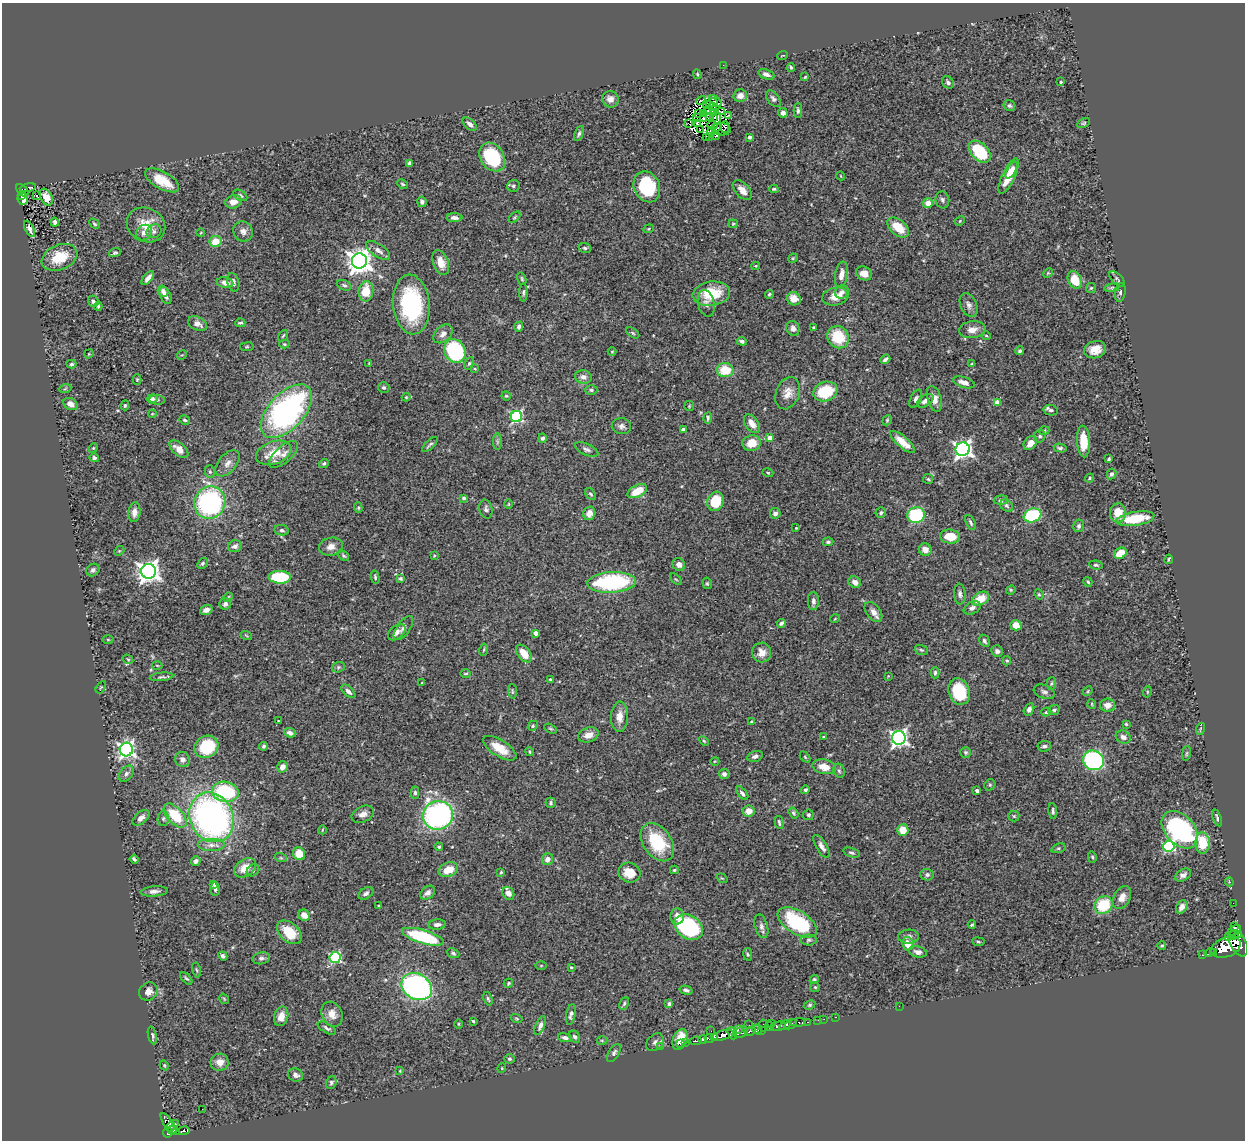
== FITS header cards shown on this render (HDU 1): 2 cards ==
NAXIS1  =                 1243
NAXIS2  =                 1138

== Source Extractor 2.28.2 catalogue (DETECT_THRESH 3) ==
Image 1243 x 1138 px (HDU 1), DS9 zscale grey, 1 PNG px = 1 image px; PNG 1247 x 1142 px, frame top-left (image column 1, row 1138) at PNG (2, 3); each listed source drawn as its Kron ellipse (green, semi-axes under 4 px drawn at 4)
Background 0.49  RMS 0.024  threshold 0.0731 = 3 sigma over >= 5 px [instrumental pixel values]
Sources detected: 491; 8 with non-positive FLUX_AUTO (blend fragments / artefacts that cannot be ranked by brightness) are neither listed nor drawn; the other 483 listed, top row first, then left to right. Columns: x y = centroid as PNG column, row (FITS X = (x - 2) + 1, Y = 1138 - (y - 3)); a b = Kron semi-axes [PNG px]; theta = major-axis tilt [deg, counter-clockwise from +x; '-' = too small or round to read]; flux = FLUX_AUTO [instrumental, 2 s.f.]
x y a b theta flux
783 55 5 2 - 1.3
723 65 2 2 - 19
791 67 4 3 - 2.6
697 74 5 3 - 1.9
766 74 8 5 -21 6.3
805 77 3 3 - 1.6
948 82 7 5 -50 3.7
1061 82 3 2 - 1.7
740 96 7 6 - 13
610 99 8 8 - 12
773 99 9 5 -53 4.7
701 100 5 2 - 2.9
716 101 7 2 -43 1.7
712 103 6 3 27 3
707 105 3 2 - 4
712 106 3 3 - 0.26
1009 106 6 5 - 2.9
708 111 3 2 - 0.96
798 111 7 4 90 3.4
714 112 4 2 - 1.4
721 112 2 2 - 0.56
783 113 5 4 - 7.8
698 114 3 2 - 1.5
703 114 4 2 - 2.2
729 116 4 2 - 1.4
696 117 4 2 - 1.5
709 117 4 3 - 2.9
714 118 3 2 - 0.068
716 118 6 3 -74 1.6
703 119 4 2 - 2.1
688 123 3 2 - 3.2
697 123 4 3 - 0.97
1084 123 7 4 27 2.3
470 124 8 5 -42 6.9
712 125 5 3 - 1
725 127 5 3 - 3.8
716 128 5 2 - 1.9
721 129 9 6 -8 0.3
700 130 3 2 - 1.2
711 131 5 2 - 0.88
579 133 8 4 68 3.5
716 136 4 2 - 1.8
706 137 3 2 - 1.8
710 137 3 2 - 1.9
750 137 4 3 - 3.9
980 152 13 8 -45 85
492 157 15 11 -57 100
409 163 4 3 - 2.9
1012 170 9 4 58 8.9
841 176 4 3 - 1.1
1009 176 19 6 64 32
162 180 19 8 -29 41
403 184 6 3 -28 2
513 186 6 6 - 3.6
28 187 8 3 10 14
647 187 16 13 -65 110
774 189 4 4 - 2.3
22 190 7 4 -45 27
742 190 12 7 -47 13
21 195 3 2 - 8.4
240 195 8 5 -32 3.3
37 196 3 2 - 1.4
46 197 9 6 -63 13
23 199 6 5 - 23
942 200 8 6 -74 4.4
233 202 8 6 19 12
422 202 5 4 - 4.8
928 203 5 5 - 13
515 217 7 3 42 2
454 218 8 4 1 6.6
960 221 5 4 - 1.9
55 222 4 3 - 3.3
94 224 6 3 -44 2.3
733 224 4 4 - 1.7
146 225 20 16 -27 32
898 227 12 7 -40 36
29 229 9 3 -63 4.7
649 229 5 4 - 1.8
154 231 7 6 - 4.6
243 231 10 9 - 8.8
144 233 9 7 40 7.4
201 233 4 3 - 1.2
216 241 6 5 - 28
585 248 6 5 - 3.4
378 250 13 6 -34 9.4
115 253 6 4 18 3.2
59 257 18 12 22 50
793 258 5 3 - 1.7
359 261 7 7 - 1700
441 262 13 7 -71 19
756 266 4 3 - 1.7
864 273 8 6 -26 12
1048 273 5 4 - 1.6
841 275 13 6 80 13
148 278 8 4 50 7.1
522 279 6 4 -72 2.3
1117 279 10 5 -44 3.4
1075 280 9 6 -63 30
233 282 9 6 -75 5.9
225 283 8 5 -10 10
344 285 8 5 -23 3.3
1091 288 5 5 - 2.2
1112 288 7 4 9 2.4
163 291 6 5 - 6.1
366 291 10 7 84 36
523 292 9 4 89 3.2
842 292 7 6 - 5.5
1120 292 9 5 81 3.8
711 294 19 12 8 56
769 294 4 4 - 2.2
166 296 9 5 -67 7.3
835 296 13 9 12 20
794 299 7 6 - 15
93 301 6 5 - 4.7
706 303 13 8 -76 7.7
411 305 30 18 -85 160
969 305 12 8 -65 7.9
98 306 4 3 - 3
240 323 5 2 - 2.5
197 324 10 6 -26 10
519 327 5 4 - 4.5
793 328 7 6 - 6.9
813 328 4 3 - 2.1
972 330 13 8 6 13
633 333 7 3 -36 2.2
443 334 11 7 44 9
283 336 6 3 54 2
986 336 4 4 - 1.7
838 337 11 10 - 54
742 341 5 4 - 4.4
284 344 5 4 - 1.8
247 347 7 3 8 2
1095 350 11 8 14 19
455 351 12 10 -64 160
612 351 4 3 - 1.4
1020 351 4 4 - 3
89 354 5 4 - 1.4
182 355 5 3 - 1.4
885 359 5 3 - 3.9
369 363 4 2 - 1.1
469 363 6 4 62 2.5
71 364 5 4 - 2.8
972 364 3 3 - 1.4
475 369 4 2 - 1.3
725 370 8 7 - 40
583 377 8 6 -9 7.7
137 379 5 4 - 1.9
964 382 11 5 -18 11
384 387 6 5 - 3.5
65 389 6 3 20 2
591 390 6 4 -1 3.2
825 392 12 9 19 64
788 393 16 11 69 18
506 396 5 4 - 1.8
406 397 4 4 - 1.5
152 399 5 4 - 4.8
916 399 10 5 64 4.3
934 399 13 7 -72 13
157 400 7 5 -7 3
925 401 9 5 34 7.3
997 402 4 4 - 17
70 404 7 5 -32 11
125 405 5 4 - 2.1
689 406 5 5 - 1.8
1051 410 7 5 -11 4.1
286 411 32 18 47 440
152 414 4 3 - 1.4
516 417 6 5 - 240
708 418 6 3 85 2.8
185 420 5 4 - 3.3
887 420 5 4 - 2.1
752 424 10 6 -55 15
621 426 9 8 - 6.8
683 429 4 3 - 5.7
1044 431 5 3 - 1.6
1040 436 6 5 - 3.8
542 438 5 4 - 4.1
770 438 4 4 - 20
497 442 8 4 90 3.2
903 442 15 5 -40 22
1083 442 16 6 -87 35
752 443 9 7 16 27
1030 443 8 6 50 13
430 445 10 3 43 3.3
93 448 5 4 - 2
1060 448 6 4 -11 3.7
179 449 11 6 -41 17
587 449 12 5 -23 5.5
963 449 7 7 - 650
274 453 18 11 20 36
283 454 18 8 41 13
94 458 5 4 - 3.3
1109 459 3 3 - 2.3
227 463 15 9 51 12
324 463 5 4 - 2.4
210 472 6 5 - 3.1
768 473 5 4 - 2
1111 474 5 4 - 4.5
1089 478 4 4 - 2
928 479 5 5 - 2.2
637 491 10 6 28 31
591 494 7 4 -50 2.8
464 498 4 4 - 3.3
1001 500 7 4 6 3.1
715 501 10 8 73 57
210 503 16 15 - 260
508 504 4 3 - 1.2
1007 505 7 5 -37 3.2
358 508 5 4 - 2.1
486 509 10 6 -77 4.9
134 512 10 6 83 9
589 513 7 6 - 11
775 513 5 5 - 5.6
881 513 5 5 - 3.3
1118 513 9 8 - 23
916 515 8 8 - 100
1033 515 9 6 19 120
1135 519 19 7 9 58
970 522 8 3 -64 3.2
1079 526 6 5 - 4.2
796 528 3 3 - 1.2
282 530 7 5 -9 3.7
950 537 10 7 -5 34
828 542 5 4 - 2.6
235 546 7 6 - 8.2
331 547 12 9 10 11
925 550 6 6 - 11
119 551 5 4 - 1.7
1120 553 7 5 33 31
343 556 6 4 -40 3.1
434 556 3 3 - 1.5
1169 559 4 2 - 2.1
202 563 6 4 51 2.9
679 565 7 6 - 7.8
1096 565 7 4 -8 2.9
93 570 7 6 - 4.6
149 571 7 7 - 1200
280 577 11 6 -2 97
375 577 7 4 -76 2.8
400 578 4 4 - 2.5
676 579 7 2 -44 1.6
612 582 24 10 3 190
855 582 6 5 - 10
1088 582 5 4 - 2.5
707 583 6 4 -75 2.2
1011 590 5 4 - 2
960 594 10 6 -85 5.7
1039 594 5 4 - 2
228 597 5 4 - 1.8
980 599 9 6 29 34
813 601 9 5 -88 6.6
225 604 6 5 - 4.1
972 608 9 6 28 6.8
206 610 6 4 17 7.4
873 612 11 7 -52 9.7
835 619 5 3 - 1.3
781 623 4 3 - 4.4
1016 625 5 5 - 18
403 628 14 6 54 6.9
397 632 10 6 40 7.6
535 633 4 4 - 9.9
246 635 6 3 -20 1.7
108 639 5 3 - 1.7
984 641 6 4 -59 3.5
484 650 6 3 80 1.7
921 650 7 5 -21 2.4
997 651 6 5 - 4.4
524 653 10 6 -52 25
762 653 10 9 - 13
128 659 5 4 - 1.9
1007 661 5 4 - 2.4
157 665 5 3 - 1.7
338 667 7 5 21 2.8
935 673 6 4 88 3
465 674 5 2 - 1.7
888 676 3 3 - 1.1
161 677 12 4 6 3.5
550 679 3 3 - 2.1
422 683 3 3 - 1.5
1051 683 6 5 - 2.8
101 687 7 4 58 2.2
348 691 8 4 -43 6.3
512 691 7 3 -85 1.7
959 691 13 10 -72 74
1088 691 5 4 - 1.9
1044 692 11 6 -20 5.1
1147 692 5 3 - 1.7
1092 704 5 3 - 1.3
1108 705 7 6 - 11
1029 709 6 5 - 5.5
1054 710 6 5 - 3.5
1046 712 5 3 - 2.1
619 717 15 8 87 18
278 721 2 2 - 0.93
752 722 4 4 - 2.7
1126 724 3 3 - 1.6
533 726 5 4 - 2.4
551 729 7 4 -30 2
1200 729 6 4 71 2.1
290 733 6 4 -23 6.3
588 735 10 7 19 14
824 737 3 3 - 3.5
1123 737 8 6 -27 7.3
899 738 7 6 - 560
704 741 6 3 -44 2.1
264 746 4 4 - 3.1
1044 746 6 5 - 4.1
206 747 12 10 29 84
500 748 19 8 -32 30
126 749 7 6 - 520
529 752 4 4 - 2.3
966 752 5 5 - 2.7
1186 753 7 4 81 2.2
755 756 8 5 15 5.1
805 757 6 4 -46 2
182 759 8 7 - 7.3
1094 760 10 9 - 240
715 761 4 3 - 1.3
282 767 5 5 - 10
824 767 12 7 -11 22
839 771 7 5 -67 3.2
126 774 9 6 51 5.1
724 774 5 5 - 5.7
990 785 6 5 - 2.6
805 790 4 4 - 2.8
977 791 3 3 - 4
225 792 13 10 -8 120
415 793 6 4 -89 3.4
742 793 8 4 -51 4.4
551 803 5 5 - 3.2
749 811 6 5 - 14
1053 811 8 3 -84 3
793 813 6 4 -54 2.5
363 814 12 7 25 9.3
175 815 14 8 -47 62
438 815 15 14 - 400
808 815 5 5 - 3.4
1014 816 5 5 - 2.3
212 817 25 21 -64 600
141 818 10 5 41 7.7
1217 818 8 3 -73 3.8
163 819 7 5 88 3.6
779 822 6 3 -77 2.6
322 830 4 3 - 1.3
903 830 6 5 - 21
1180 830 21 14 -48 280
657 842 21 14 -54 76
1203 843 10 7 -87 49
211 845 14 6 0 11
822 846 13 5 -59 7.7
1169 846 5 5 - 190
439 847 4 4 - 2.3
1058 848 7 4 19 2.6
851 853 8 4 -17 3.3
299 854 6 6 - 30
1092 857 6 3 -75 2.5
281 858 6 4 -18 2.1
134 859 4 3 - 3.6
547 859 6 5 - 9
196 861 5 4 - 5
245 868 12 8 35 24
253 870 7 5 41 3.5
448 870 10 7 21 26
674 870 4 3 - 2.4
501 872 3 3 - 1.9
629 873 11 10 - 24
927 875 6 6 - 4.5
1183 875 8 5 30 6.7
722 878 6 3 -35 1.5
1229 882 4 4 - 1.6
213 885 4 3 - 3.2
215 889 7 4 -88 3.8
154 891 13 5 5 6.8
366 893 8 5 34 5.3
428 893 8 6 39 7.2
508 893 7 5 -57 14
1122 897 12 8 62 14
1233 903 2 2 - 3.9
1103 905 9 8 - 70
379 906 3 2 - 1.3
1182 907 7 5 59 8.1
304 915 6 5 - 20
677 916 8 7 - 13
797 922 22 11 -32 120
437 924 8 5 5 6.4
972 925 4 3 - 2.3
761 926 12 6 -74 6.4
1234 926 3 2 - 160
689 927 15 11 -33 210
1234 930 7 4 31 160
289 932 14 9 -41 41
1238 934 4 3 - 18
1234 935 5 4 - 240
423 937 21 6 -17 130
909 937 10 7 2 6.6
1228 937 3 3 - 110
809 940 8 5 2 3.7
978 942 6 3 -9 2.1
1238 943 14 8 -62 1100
908 944 7 5 -78 18
1162 946 4 3 - 2.2
1226 947 15 9 19 2000
918 952 9 5 -12 6.3
453 953 6 4 -23 2.9
1210 953 5 3 - 67
1214 953 3 3 - 120
748 954 6 4 -81 2.5
1203 955 3 2 - 36
223 956 5 4 - 3.7
261 958 9 6 13 4.9
335 958 5 5 - 160
541 966 5 3 - 1.6
571 967 4 3 - 2.4
197 970 7 3 -78 1.9
186 978 7 3 -46 2.6
814 979 5 4 - 2.1
508 983 5 4 - 2.3
417 987 16 12 -31 380
815 987 5 5 - 2.1
686 990 6 4 -15 4
148 991 10 8 39 12
224 999 5 3 - 1.5
488 999 7 4 -69 2.8
624 1003 7 4 63 3.1
669 1004 4 4 - 3.4
810 1005 6 4 27 2.4
899 1006 2 2 - 120
332 1014 13 10 -62 16
571 1014 10 5 79 6.1
281 1016 10 7 75 14
835 1017 3 2 - 7.5
517 1019 6 3 -19 1.5
824 1019 2 2 - 4
818 1020 2 2 - 6.1
473 1021 3 3 - 2
798 1022 8 4 3 150
807 1022 3 2 - 9.1
772 1023 3 3 - 51
458 1024 5 3 - 1.6
791 1024 6 3 38 200
749 1025 2 2 - 5.1
785 1025 6 3 35 110
540 1026 10 4 66 6.2
763 1026 6 3 -81 43
769 1026 4 2 - 110
778 1026 8 4 11 340
327 1028 10 4 -30 4
738 1029 3 3 - 36
757 1029 5 4 - 48
762 1030 3 2 - 25
711 1031 2 2 - 7.7
750 1031 5 3 - 64
741 1032 7 5 34 180
732 1033 6 3 -67 66
152 1035 9 4 -76 4.1
723 1035 11 5 14 790
575 1037 6 5 - 3.6
715 1037 4 3 - 110
565 1038 7 4 -11 5.9
709 1039 4 3 - 220
602 1040 5 3 - 1.7
680 1040 11 7 68 31
703 1040 4 3 - 180
696 1041 6 3 6 160
655 1042 10 7 45 5.6
686 1043 3 2 - 19
680 1044 3 3 - 27
661 1047 2 2 - 4.3
614 1053 10 5 57 4.5
509 1059 5 5 - 2.8
220 1062 9 8 - 14
164 1065 5 3 - 1.7
502 1068 5 3 - 1.3
400 1071 3 3 - 1.3
295 1075 7 6 - 6.8
331 1083 6 5 - 3.5
202 1109 2 2 - 220
175 1123 3 2 - 7
169 1124 12 4 -56 160
170 1127 5 3 - 150
173 1130 6 4 -20 140
184 1130 5 3 - 67
168 1133 5 4 - 250
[8 non-positive-flux detections neither listed nor drawn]